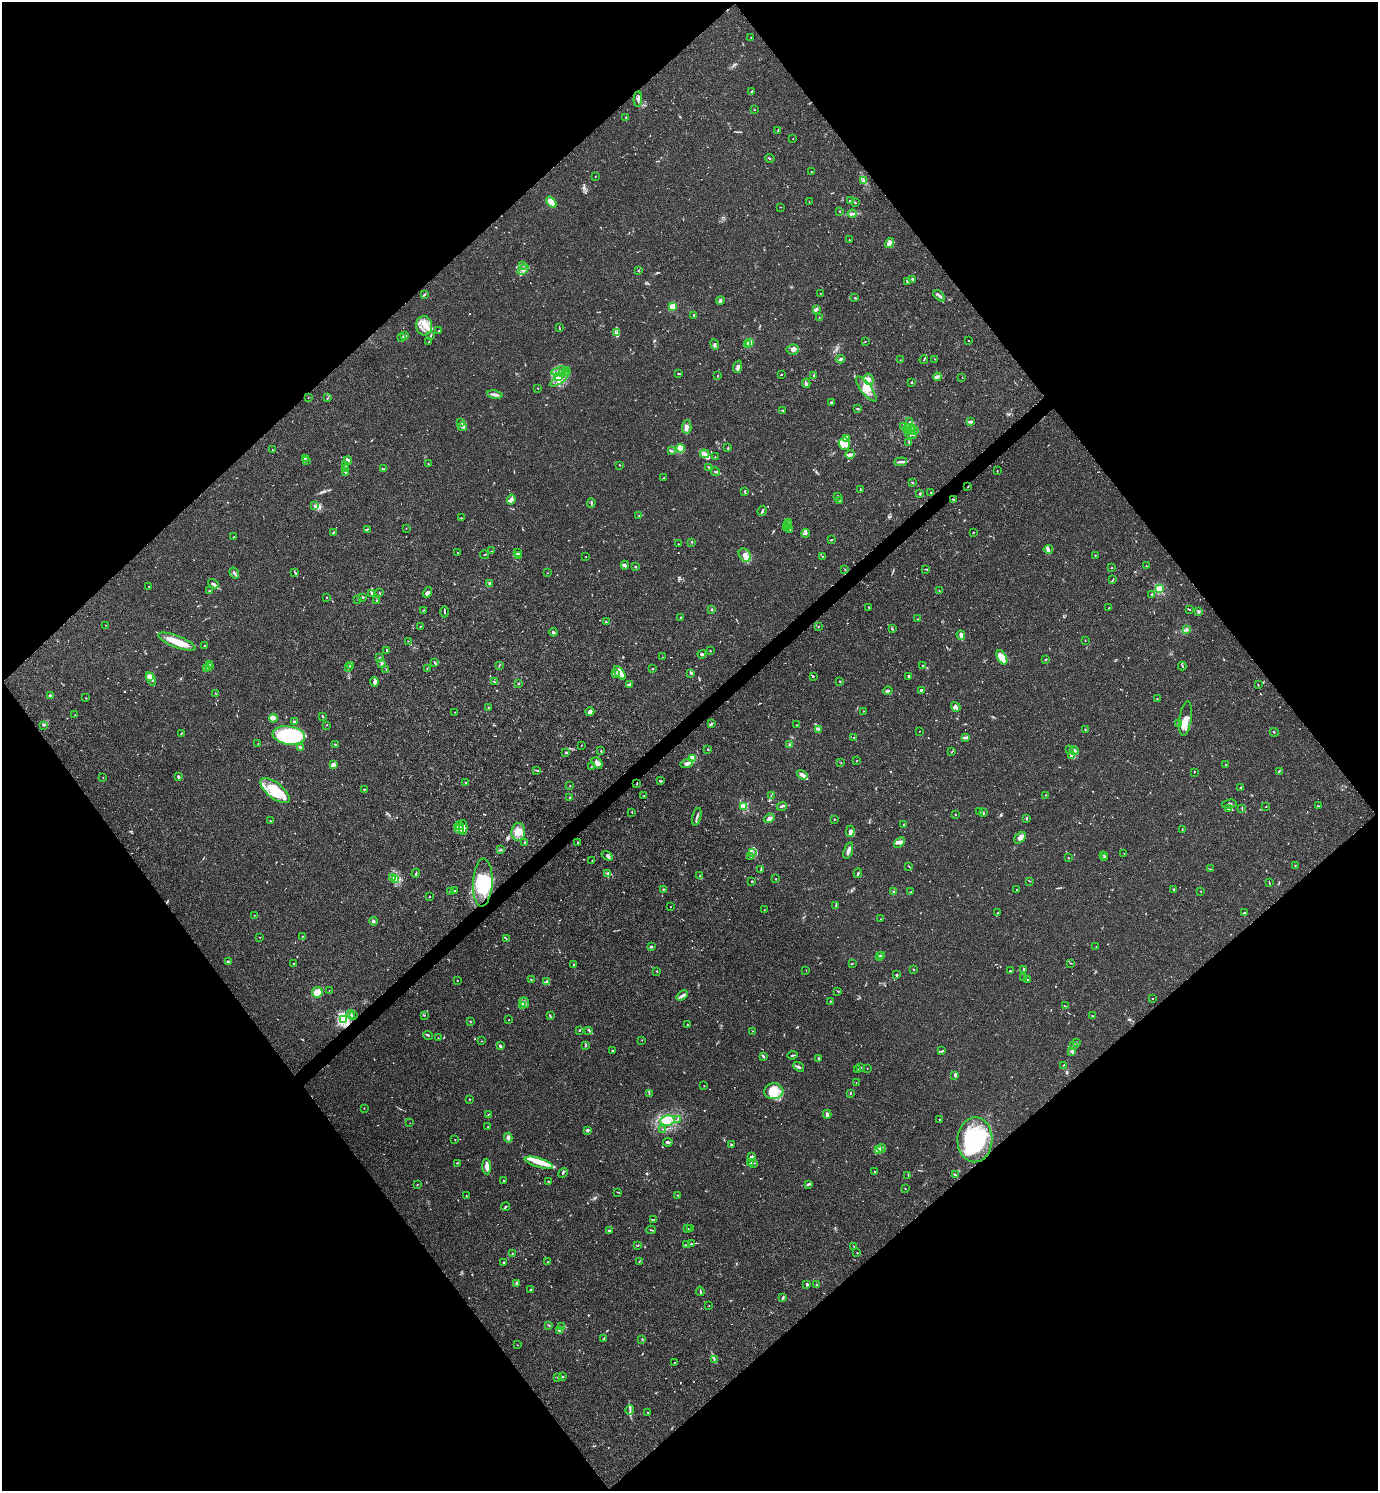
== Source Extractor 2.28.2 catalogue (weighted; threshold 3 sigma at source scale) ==
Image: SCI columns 300-5800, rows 2-5956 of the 5958 x 5961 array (HDU 1 of 3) = the unmasked area's bounding box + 8 px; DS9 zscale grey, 4 x 4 block average (1 PNG px = mean of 4 x 4 image px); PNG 1380 x 1493 px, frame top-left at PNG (2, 2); each listed source drawn as its Kron ellipse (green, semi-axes under 4 px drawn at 4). Shown black and unused: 50% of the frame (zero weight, under 3 of 4 exposures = <1% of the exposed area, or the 3 px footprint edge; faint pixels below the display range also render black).
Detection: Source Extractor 2.28.2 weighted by HDU 2 'WHT'. Background 0.016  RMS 0.0021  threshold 0.00952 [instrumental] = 3 sigma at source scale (4.5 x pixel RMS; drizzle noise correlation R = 1.50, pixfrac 1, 0.05/0.05 arcsec/px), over >= 5 px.
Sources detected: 897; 19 too faint to see at this stretch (4 x 4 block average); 7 inside a brighter object's white glare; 1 cosmic-ray / hot-pixel residue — neither listed nor drawn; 26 coinciding with a brighter row at this scale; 102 inside a brighter listed object's ellipse — not listed separately; of the other 742, all 500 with FLUX_AUTO >= 0.441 (the completeness limit of this list) listed and drawn (242 fainter detections not listed), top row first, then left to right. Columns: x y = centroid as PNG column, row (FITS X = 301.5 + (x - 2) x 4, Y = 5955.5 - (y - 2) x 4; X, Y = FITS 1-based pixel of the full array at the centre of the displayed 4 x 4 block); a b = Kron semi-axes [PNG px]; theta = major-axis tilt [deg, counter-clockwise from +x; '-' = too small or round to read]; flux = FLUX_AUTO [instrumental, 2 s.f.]
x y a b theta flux
751 38 2 2 - 0.71
752 91 2 2 - 1.8
638 99 7 3 86 3.1
754 110 2 2 - 0.65
626 117 2 2 - 0.78
778 131 3 2 - 1
793 138 2 2 - 0.44
770 158 5 2 - 1.4
811 172 2 2 - 0.61
595 176 2 2 - 0.46
864 180 2 2 - 0.87
850 201 2 2 - 3.2
551 202 6 3 -50 16
809 202 2 2 - 0.48
855 203 3 2 - 0.82
780 207 2 2 - 0.56
840 211 2 2 - 0.51
852 214 4 2 - 2.2
849 240 2 2 - 0.52
890 243 5 2 - 3.4
523 265 2 2 - 0.66
523 270 6 3 41 3.7
639 270 2 2 - 0.61
913 279 3 2 - 1.8
907 281 2 2 - 0.97
820 293 2 2 - 0.66
425 295 2 2 - 0.54
939 296 7 2 -43 2.5
855 298 2 2 - 0.88
720 300 4 3 - 2
672 306 2 2 - 46
816 309 4 2 - 3.8
694 315 2 2 - 1.6
819 318 2 2 - 0.64
424 326 9 8 - 13
559 328 3 2 - 0.93
439 331 3 2 - 1.4
616 333 3 2 - 1.3
405 335 2 2 - 0.92
431 335 3 2 - 0.97
401 337 2 2 - 0.8
865 341 2 2 - 0.53
968 341 2 2 - 0.53
429 342 2 2 - 0.56
749 343 2 2 - 56
747 344 2 2 - 1.6
715 345 5 2 - 1.8
793 350 6 5 - 5.4
840 359 4 2 - 2.7
924 359 4 2 - 1.4
935 359 2 2 - 0.65
900 360 2 2 - 1.1
737 367 6 2 69 3.2
559 371 8 3 13 5.3
566 371 4 3 - 3.7
562 373 3 2 - 1.6
678 374 3 2 - 1
781 374 3 2 - 0.71
558 376 4 2 - 2.4
717 376 2 2 - 0.97
813 376 2 2 - 0.59
937 377 4 2 - 2.1
962 378 2 2 - 0.62
559 379 11 3 34 7.3
869 379 5 5 - 6.6
912 382 2 2 - 1.3
806 383 4 3 - 2.9
538 388 2 2 - 0.49
866 389 15 5 -52 13
495 394 8 2 -10 5.8
308 397 2 2 - 0.94
328 398 2 2 - 0.59
831 402 2 2 - 1.8
858 409 3 2 - 1.4
782 410 3 2 - 0.93
971 421 3 2 - 2.1
461 422 2 2 - 0.74
910 422 2 2 - 0.52
904 426 2 2 - 1.8
462 427 4 2 - 2.4
687 427 7 4 84 6
907 429 4 3 - 3.4
913 429 3 2 - 0.61
911 430 2 2 - 0.69
914 431 3 2 - 1.7
911 434 6 3 -27 5.9
847 438 3 2 - 3.5
909 442 3 2 - 0.67
844 444 6 5 - 8.2
680 448 4 2 - 6
728 448 3 2 - 1.1
272 450 2 2 - 0.49
671 451 2 2 - 1.1
705 454 5 3 - 3.9
850 454 4 3 - 3.2
715 457 2 2 - 0.6
305 458 2 2 - 0.66
306 461 2 2 - 0.54
348 461 4 2 - 2.5
901 462 6 2 7 3.3
428 464 2 2 - 0.76
620 465 3 2 - 0.64
345 466 2 2 - 0.91
709 467 2 2 - 1.1
346 468 3 2 - 0.92
384 469 2 2 - 0.53
997 471 3 2 - 0.48
346 472 2 2 - 1.1
716 472 4 2 - 3.2
663 478 2 2 - 0.86
912 482 2 2 - 1.6
968 487 2 2 - 0.63
860 489 3 2 - 0.87
745 491 3 2 - 2.1
931 492 2 2 - 0.69
920 494 4 2 - 1.3
838 496 2 2 - 0.68
511 500 5 3 - 3.1
839 500 4 2 - 1.6
954 500 3 2 - 0.96
591 503 5 2 - 1.7
314 506 3 2 - 1.8
762 511 5 2 - 2.3
639 516 2 2 - 0.66
461 518 3 2 - 0.64
788 522 4 2 - 1.5
787 525 2 2 - 0.8
786 526 2 2 - 0.73
406 528 2 2 - 0.49
367 529 3 2 - 1.4
790 529 2 2 - 1
334 532 3 2 - 0.84
973 532 3 2 - 0.61
806 533 4 2 - 2
234 537 2 2 - 0.53
831 540 2 2 - 0.64
692 542 2 2 - 0.62
678 544 2 2 - 0.46
1048 549 5 3 - 2.8
492 551 4 2 - 0.66
458 553 2 2 - 1.1
518 553 4 2 - 1.6
484 555 4 2 - 0.97
519 555 2 2 - 0.81
745 555 7 5 -57 8.9
1095 555 2 2 - 0.75
586 556 2 2 - 0.58
823 556 2 2 - 0.53
625 565 4 3 - 2.3
636 566 2 2 - 0.61
1147 566 2 2 - 0.74
1112 568 2 2 - 0.93
845 569 3 2 - 0.53
926 569 4 2 - 1.3
295 572 2 2 - 0.86
234 573 6 2 -57 2.6
547 573 2 2 - 0.45
1113 580 4 2 - 1
489 583 3 2 - 1.6
214 584 6 3 -29 2.8
149 586 2 2 - 0.59
1159 589 2 2 - 100
210 590 2 2 - 0.54
939 591 3 2 - 1
427 592 5 4 - 4.3
379 593 3 2 - 0.63
372 594 4 2 - 1.4
1151 594 2 2 - 1.6
363 597 3 2 - 1.1
326 598 2 2 - 0.78
358 599 2 2 - 0.64
377 601 2 2 - 0.49
869 607 2 2 - 0.84
1109 607 2 2 - 0.48
1189 609 3 2 - 0.9
423 610 2 2 - 0.93
712 610 2 2 - 0.79
1198 611 4 2 - 1.6
444 612 6 2 -90 1.4
680 617 2 2 - 0.78
918 619 2 2 - 0.67
606 622 3 2 - 0.89
106 625 2 2 - 0.46
818 626 2 2 - 0.46
420 627 2 2 - 0.61
892 629 3 2 - 0.83
1186 630 3 2 - 0.88
553 632 4 2 - 2.1
961 635 5 2 - 8.5
408 641 2 2 - 0.5
1085 641 2 2 - 0.63
177 642 20 6 -21 21
204 646 2 2 - 1
387 650 2 2 - 1.8
710 651 2 2 - 0.93
702 654 4 3 - 1.8
379 657 3 2 - 0.74
662 657 2 2 - 0.47
1002 657 8 4 -61 21
1046 659 3 2 - 0.86
381 663 3 2 - 1
435 663 4 2 - 1.4
209 664 2 2 - 0.67
499 665 3 2 - 1.1
923 665 2 2 - 0.97
350 666 3 2 - 0.61
1182 666 4 2 - 0.87
209 667 4 2 - 1.6
348 667 2 2 - 0.56
207 669 4 2 - 1.8
386 669 2 2 - 0.64
427 669 2 2 - 0.57
652 669 2 2 - 1.8
620 673 8 3 -52 5.9
691 673 3 2 - 1.5
616 674 2 2 - 0.88
813 676 2 2 - 0.92
908 676 3 3 - 1.4
149 677 2 2 - 12
151 679 7 4 -62 5.7
840 681 2 2 - 1.1
374 682 4 3 - 3.6
494 682 3 2 - 0.89
518 683 2 2 - 0.78
629 685 3 2 - 1.2
1258 685 2 2 - 0.73
921 690 4 2 - 2.5
888 691 4 3 - 2.7
215 693 2 2 - 0.45
50 696 3 2 - 1.9
86 698 2 2 - 0.59
1157 698 2 2 - 0.45
488 707 4 2 - 0.76
956 707 5 4 - 3.1
864 711 2 2 - 0.47
455 712 2 2 - 0.67
590 712 4 4 - 3.9
75 715 2 2 - 1.6
323 716 3 2 - 1.4
273 718 4 2 - 8.4
1185 719 17 6 82 14
294 721 3 2 - 2.7
1178 723 2 2 - 1.1
711 724 3 2 - 4.1
44 725 3 2 - 0.73
326 725 2 2 - 0.45
797 725 3 2 - 0.72
818 729 2 2 - 0.71
1085 730 2 2 - 0.9
919 731 2 2 - 0.47
1274 732 4 2 - 0.63
181 733 4 2 - 0.92
289 735 16 9 -8 140
854 737 2 2 - 0.49
966 738 3 2 - 1.9
258 743 2 2 - 0.52
790 744 2 2 - 1
335 745 3 2 - 1.5
581 745 2 2 - 0.63
300 747 3 3 - 1.9
707 749 2 2 - 0.67
1069 750 2 2 - 0.94
601 751 2 2 - 1.2
952 751 2 2 - 0.73
1074 751 4 2 - 2
566 752 3 2 - 1.6
1071 756 2 2 - 0.89
693 758 3 3 - 28
857 761 2 2 - 0.9
841 762 2 2 - 0.45
597 763 6 4 -49 5.2
687 763 6 3 18 4.5
333 765 3 2 - 11
1226 765 2 2 - 0.45
591 767 2 2 - 0.75
537 770 3 2 - 1.1
1279 771 2 2 - 0.47
1194 772 2 2 - 0.58
802 775 6 3 -34 5
178 777 4 2 - 2.5
103 778 2 2 - 0.48
660 781 3 2 - 1.5
466 782 2 2 - 0.47
637 783 2 2 - 0.89
570 786 2 2 - 0.55
1240 788 3 2 - 1
364 789 2 2 - 0.87
275 791 18 8 -39 24
771 795 2 2 - 0.72
1046 795 2 2 - 0.75
643 796 4 2 - 1.4
570 797 3 2 - 0.56
1229 804 7 2 11 2
744 806 2 2 - 84
782 806 5 2 - 2.6
1266 806 2 2 - 0.67
1318 806 2 2 - 0.72
1242 808 3 2 - 0.68
1229 809 3 2 - 1.5
632 812 2 2 - 0.79
980 812 2 2 - 0.99
983 812 3 2 - 1.2
955 815 2 2 - 0.6
697 817 9 2 76 2.4
769 818 5 4 - 4.9
1027 818 3 2 - 1.7
834 819 2 2 - 0.94
270 821 3 2 - 0.84
903 825 2 2 - 0.57
459 826 5 2 - 2.6
463 828 7 4 -88 6.9
459 829 5 3 - 4.1
1182 829 2 2 - 0.56
850 831 5 3 - 4.2
518 832 9 7 87 11
1020 838 7 4 39 5.6
899 842 6 3 42 4.4
525 843 3 2 - 2.3
577 843 3 2 - 0.96
500 850 3 2 - 1.1
848 851 9 2 72 5.5
752 853 3 2 - 1.2
1124 854 2 2 - 0.51
1103 855 2 2 - 0.85
607 856 6 2 -34 2.7
751 856 2 2 - 0.48
1068 857 2 2 - 0.61
1105 857 3 2 - 1.3
592 861 2 2 - 0.59
909 866 3 2 - 0.85
1295 866 2 2 - 0.58
761 869 4 2 - 1.2
1210 869 3 2 - 0.71
416 873 5 2 - 1.5
608 873 3 2 - 1.7
858 873 5 2 - 1.6
700 876 2 2 - 0.48
393 878 2 2 - 0.68
395 879 2 2 - 0.97
776 879 2 2 - 0.59
752 881 2 2 - 0.94
1030 881 2 2 - 0.47
483 883 24 9 87 49
1269 883 2 2 - 0.72
663 889 2 2 - 0.98
1174 889 2 2 - 0.67
454 890 2 2 - 0.68
1017 890 2 2 - 0.58
451 891 2 2 - 15
1201 891 2 2 - 0.47
893 892 3 2 - 1.1
911 892 3 2 - 1.3
429 896 2 2 - 0.66
836 905 2 2 - 0.63
670 907 2 2 - 0.47
764 909 2 2 - 0.46
997 913 2 2 - 0.96
1244 913 2 2 - 1.2
255 915 2 2 - 0.47
881 919 2 2 - 0.56
373 921 4 4 - 3.2
302 936 2 2 - 0.82
260 937 2 2 - 0.57
506 939 2 2 - 0.45
651 947 3 2 - 1.1
1096 947 2 2 - 0.55
881 956 3 2 - 1.5
879 957 3 2 - 3.2
228 962 3 2 - 2.6
294 963 2 2 - 0.53
852 963 2 2 - 0.78
1071 963 2 2 - 0.47
573 964 2 2 - 0.8
1024 969 2 2 - 2.4
806 970 2 2 - 0.45
913 970 2 2 - 0.57
657 971 2 2 - 0.84
1010 971 2 2 - 1.7
897 975 2 2 - 2.9
1024 978 2 2 - 1.1
457 980 2 2 - 0.55
531 980 2 2 - 0.62
1027 980 2 2 - 0.87
547 981 4 2 - 2.4
329 990 2 2 - 0.45
317 992 5 5 - 19
838 992 2 2 - 0.47
682 995 6 3 41 3.1
1152 998 2 2 - 0.7
830 1001 2 2 - 0.69
524 1002 5 2 - 2.8
522 1006 3 2 - 1.2
1065 1006 2 2 - 0.53
351 1014 4 2 - 1.7
424 1015 2 2 - 0.66
353 1016 4 2 - 1.1
550 1016 3 2 - 1.4
1092 1016 2 2 - 0.55
344 1019 2 2 - 230
509 1020 2 2 - 0.51
470 1022 2 2 - 0.65
688 1024 2 2 - 0.57
579 1030 2 2 - 1.3
589 1031 4 2 - 1.5
752 1031 2 2 - 0.47
428 1035 5 2 - 1.3
438 1038 2 2 - 0.71
642 1040 2 2 - 0.5
481 1041 2 2 - 0.47
1076 1043 3 2 - 0.84
500 1046 3 2 - 2.2
585 1046 3 2 - 0.83
1074 1046 3 2 - 1.6
613 1050 3 2 - 0.74
942 1051 2 2 - 1.3
1072 1051 4 2 - 1.7
793 1055 5 2 - 1.5
763 1056 4 2 - 2
819 1059 3 2 - 1.7
1064 1065 2 2 - 0.61
799 1067 6 2 -40 2.1
860 1068 3 2 - 0.87
858 1069 2 2 - 0.78
867 1069 2 2 - 0.85
955 1075 3 3 - 2.4
856 1083 2 2 - 0.46
704 1085 2 2 - 0.48
774 1091 9 8 - 15
649 1093 2 2 - 0.53
850 1093 3 2 - 1.1
469 1099 2 2 - 0.52
364 1108 2 2 - 0.5
488 1114 3 2 - 0.72
827 1114 4 2 - 3.8
939 1119 2 2 - 1.5
667 1120 7 5 9 12
677 1120 2 2 - 0.62
410 1123 2 2 - 0.48
488 1126 3 2 - 0.68
663 1129 2 2 - 0.47
588 1130 3 2 - 2.7
508 1138 5 3 - 2.9
455 1140 2 2 - 0.44
975 1140 22 17 88 92
668 1142 5 2 - 3.1
731 1145 3 2 - 1
882 1148 4 2 - 1.8
878 1150 4 2 - 18
751 1157 4 2 - 1.5
457 1163 3 2 - 1.5
539 1163 14 4 -17 13
750 1163 3 2 - 1.8
753 1163 2 2 - 0.81
487 1167 8 3 -87 9.4
875 1171 2 2 - 1.4
563 1173 5 2 - 1.4
955 1175 3 2 - 1
908 1176 2 2 - 0.52
504 1180 2 2 - 1.1
548 1181 2 2 - 1
808 1184 4 2 - 1.7
417 1185 2 2 - 0.8
905 1188 2 2 - 0.53
618 1192 4 2 - 0.78
466 1195 2 2 - 0.65
677 1195 3 2 - 0.77
506 1207 4 2 - 1.3
653 1219 2 2 - 0.71
687 1229 2 2 - 0.98
690 1229 2 2 - 0.55
609 1230 3 2 - 1.6
651 1230 4 2 - 1.1
687 1244 2 2 - 0.85
692 1244 2 2 - 0.52
638 1245 2 2 - 0.5
853 1246 2 2 - 0.69
857 1253 2 2 - 0.56
512 1254 2 2 - 0.82
548 1262 2 2 - 0.46
639 1262 2 2 - 0.58
504 1263 2 2 - 1.1
516 1283 4 3 - 2.1
807 1284 2 2 - 3.4
816 1285 2 2 - 0.55
531 1289 2 2 - 2.5
700 1291 5 2 - 1.6
783 1297 4 2 - 1.9
709 1306 2 2 - 0.55
549 1326 2 2 - 0.64
561 1327 2 2 - 0.75
559 1331 2 2 - 1.1
603 1339 2 2 - 0.69
642 1339 3 2 - 0.94
517 1345 2 2 - 0.68
714 1360 2 2 - 0.56
675 1362 3 2 - 0.84
558 1377 3 2 - 1
563 1377 2 2 - 0.6
630 1410 5 2 - 2
648 1412 2 2 - 1.2
Overlapping masked pixels (flux is a lower limit): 1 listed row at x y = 344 1019
Diffuse or blended objects may show on this block-average render without a row.